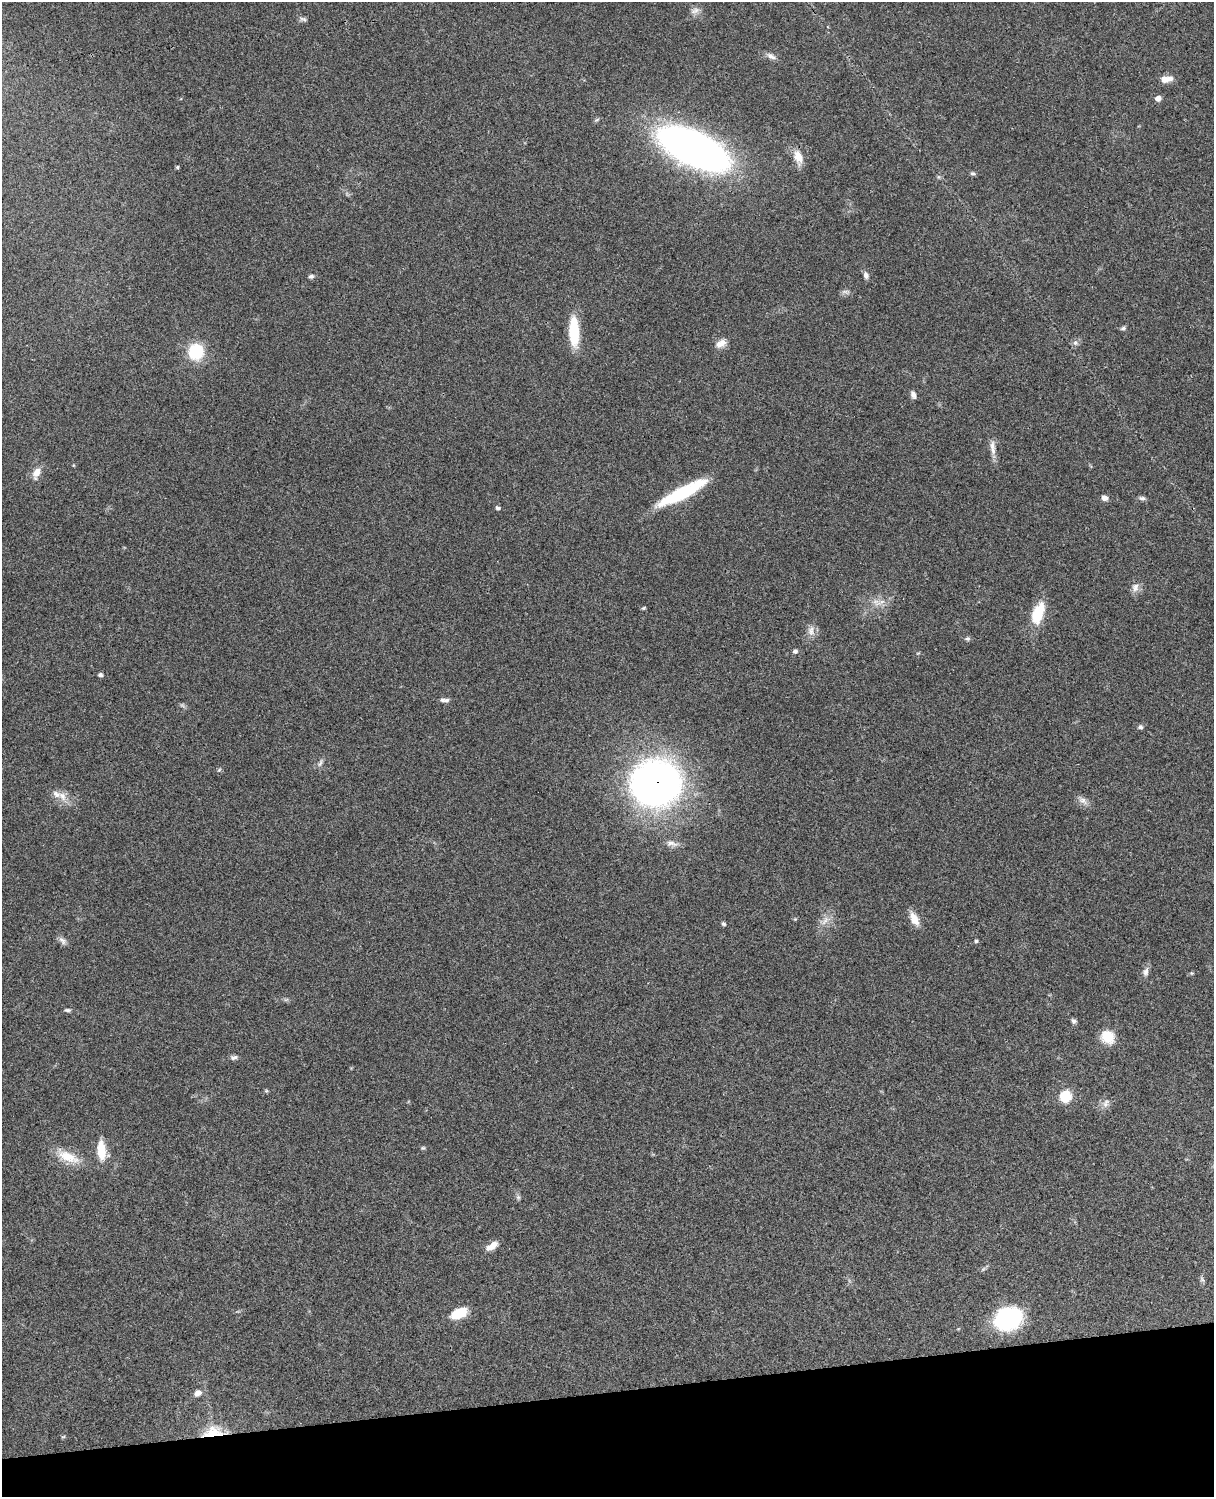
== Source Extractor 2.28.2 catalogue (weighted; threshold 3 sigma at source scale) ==
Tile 10 of 4 x 3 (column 2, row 3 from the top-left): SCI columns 1333-2544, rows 278-1772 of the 5086 x 4927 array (HDU 1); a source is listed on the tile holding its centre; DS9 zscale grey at full resolution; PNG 1216 x 1499 px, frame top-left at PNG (2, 2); no overlay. Shown black and unused: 7% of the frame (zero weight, under 3 of 4 exposures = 6% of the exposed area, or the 3 px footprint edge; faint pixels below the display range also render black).
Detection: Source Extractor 2.28.2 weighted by HDU 2 'WHT'; one run over the whole footprint, this tile lists its part. Background 0.0923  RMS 0.0062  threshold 0.0278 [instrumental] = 3 sigma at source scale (4.5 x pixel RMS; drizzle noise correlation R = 1.50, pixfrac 1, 0.05/0.05 arcsec/px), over >= 5 px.
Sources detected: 68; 1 too faint to see at this stretch — not listed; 2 inside a brighter listed object's ellipse — not listed separately; the other 65 listed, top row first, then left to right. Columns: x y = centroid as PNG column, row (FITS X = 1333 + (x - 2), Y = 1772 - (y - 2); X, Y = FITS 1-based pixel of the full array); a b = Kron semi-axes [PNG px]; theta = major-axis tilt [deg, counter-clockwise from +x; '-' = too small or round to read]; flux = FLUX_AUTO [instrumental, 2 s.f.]
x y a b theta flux
695 11 13 7 21 3
303 19 10 5 -15 1.6
771 56 14 7 -27 2.9
1166 79 14 7 5 5.7
1158 98 6 5 - 3.4
694 149 66 29 -26 310
798 157 19 10 -71 7.4
177 167 4 4 - 0.81
973 173 7 5 -14 1.2
866 275 9 6 -77 2.3
311 276 7 5 12 1.4
845 292 12 4 0 1.6
1123 328 7 5 10 1.2
574 332 31 10 -88 24
721 343 15 9 30 4.5
1075 343 8 6 -1 1.8
196 352 16 15 - 25
913 395 9 6 -71 2.2
992 446 15 8 -84 3.9
36 473 16 9 67 5.5
682 493 51 10 27 47
1104 498 7 6 - 2.5
1142 498 8 5 -2 1.6
498 508 6 4 -20 1.1
1135 588 13 9 75 3.7
877 602 16 8 -14 5.1
643 608 5 4 - 0.76
1038 613 30 14 70 17
811 631 13 7 86 3.8
967 639 6 6 - 1.2
795 651 7 5 15 1.4
100 675 5 4 - 1.4
446 700 8 6 7 1.7
1141 727 6 6 - 1.4
320 763 13 5 65 1.9
219 770 7 4 45 0.85
656 783 47 41 8 280
63 796 14 9 -66 5.1
1083 800 13 8 -37 3.5
672 843 18 7 -10 3.6
795 919 4 4 - 0.61
914 919 18 9 -63 6.9
825 920 16 7 56 4.7
723 924 6 5 - 1.1
62 940 13 7 -45 2.5
976 941 5 4 - 0.98
1146 972 13 7 78 2.9
1191 973 5 4 - 0.68
67 1010 8 4 -5 1.2
1074 1021 7 6 - 1.5
1108 1037 17 14 -39 11
234 1057 10 5 11 1.8
1065 1096 12 11 - 14
1106 1103 14 7 64 3
423 1148 6 4 19 0.84
101 1150 22 9 -86 13
68 1157 32 13 -21 14
518 1197 6 6 - 1.3
492 1246 15 7 33 5.4
1202 1279 8 5 -54 1.3
459 1313 17 9 25 16
1007 1318 25 20 21 65
198 1393 10 7 35 3.3
213 1432 28 13 7 16
63 1437 6 3 19 0.65
Overlapping masked pixels (flux is a lower limit): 2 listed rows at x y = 656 783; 213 1432